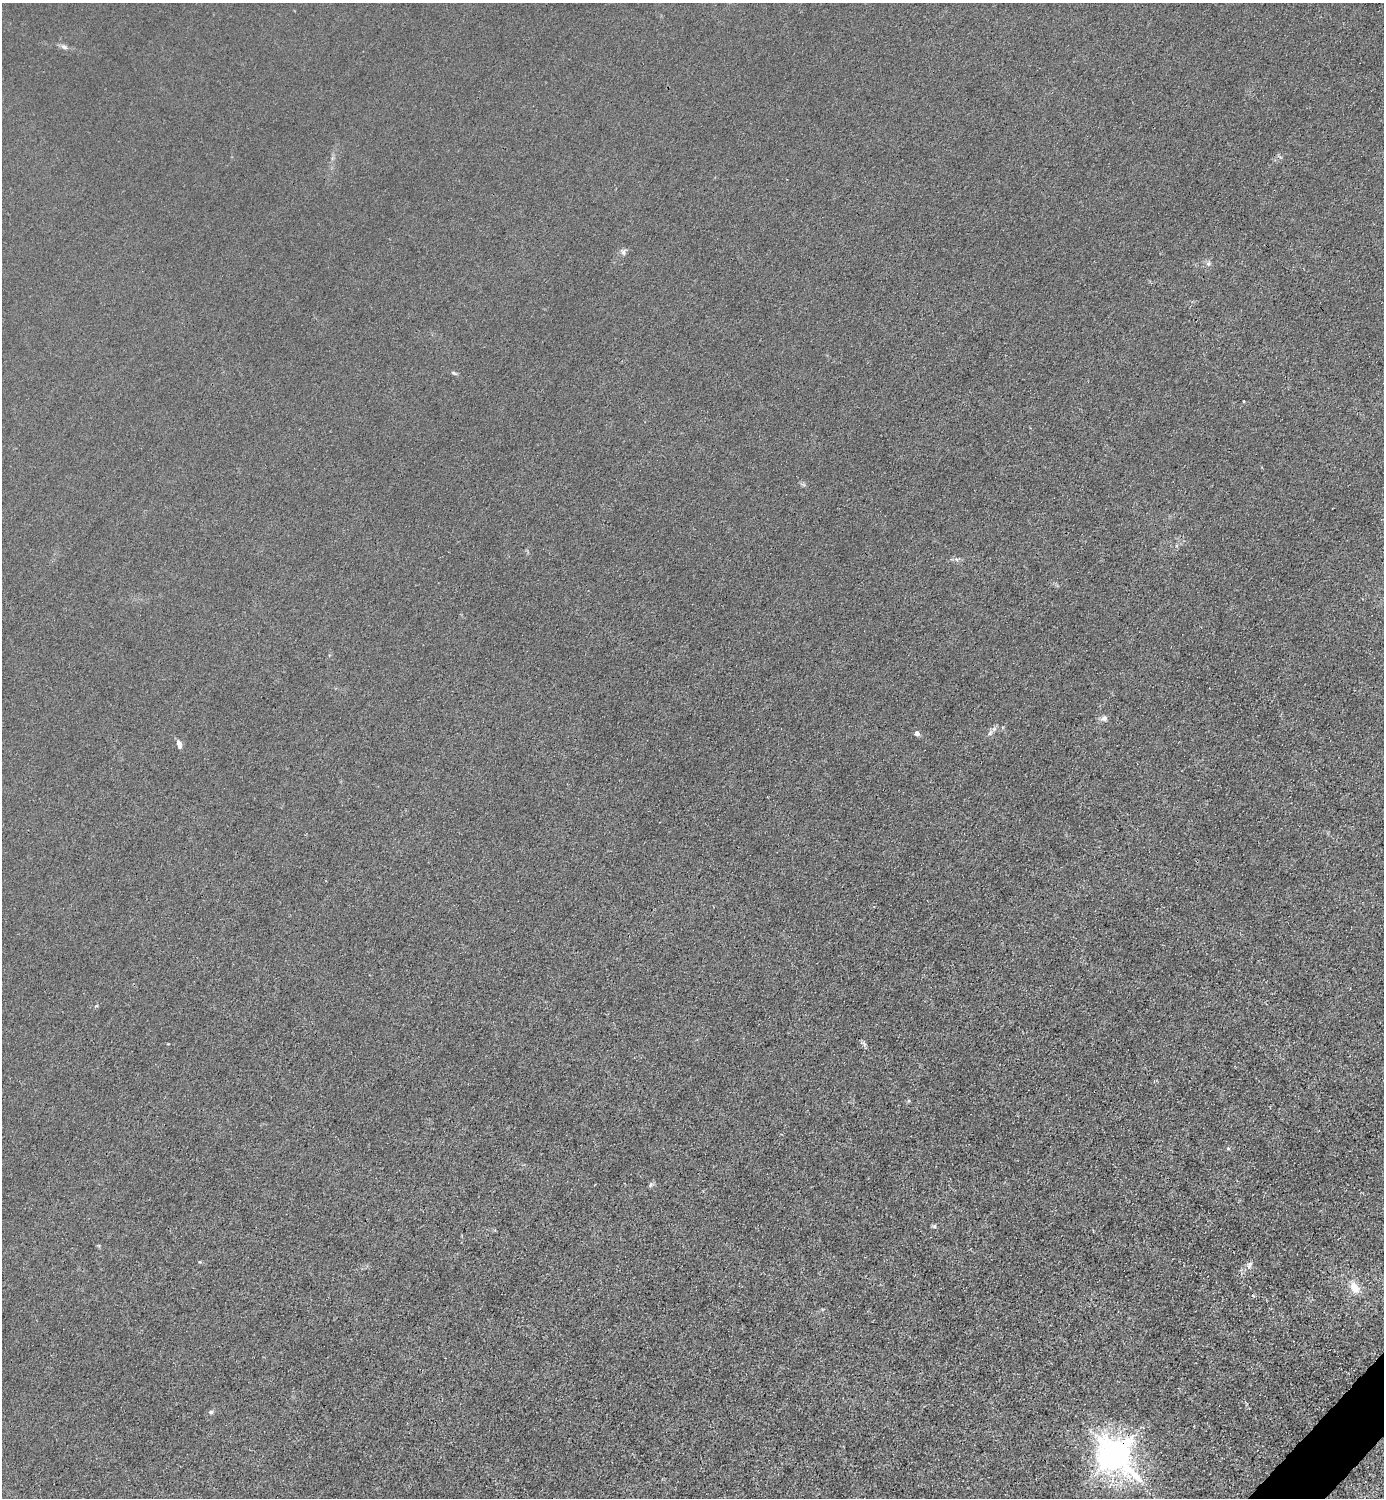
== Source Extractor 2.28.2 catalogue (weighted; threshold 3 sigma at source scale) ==
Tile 6 of 4 x 4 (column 2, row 2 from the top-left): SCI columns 1683-3064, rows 2993-4488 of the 5985 x 5985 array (HDU 1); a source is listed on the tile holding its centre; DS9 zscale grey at full resolution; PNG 1386 x 1500 px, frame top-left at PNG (2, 3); no overlay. Shown black and unused: <1% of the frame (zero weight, under 3 of 4 exposures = <1% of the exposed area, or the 3 px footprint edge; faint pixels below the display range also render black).
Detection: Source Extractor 2.28.2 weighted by HDU 2 'WHT'; one run over the whole footprint, this tile lists its part. Background 0.0211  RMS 0.0061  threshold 0.0276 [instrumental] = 3 sigma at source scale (4.5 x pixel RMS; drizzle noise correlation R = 1.50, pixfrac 1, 0.05/0.05 arcsec/px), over >= 5 px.
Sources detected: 15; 1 inside a brighter object's white glare — not listed; the other 14 listed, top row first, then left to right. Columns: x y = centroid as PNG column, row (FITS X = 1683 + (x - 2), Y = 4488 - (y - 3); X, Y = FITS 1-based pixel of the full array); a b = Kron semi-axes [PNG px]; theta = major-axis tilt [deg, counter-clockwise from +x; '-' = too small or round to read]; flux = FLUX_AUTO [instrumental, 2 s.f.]
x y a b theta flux
64 47 9 5 -21 1.8
623 252 9 6 -80 1.6
1208 263 7 6 - 1.5
1104 718 6 6 - 2.5
917 733 5 5 - 3.3
990 733 7 4 45 1.3
179 744 10 5 -72 2.7
1228 1148 5 4 - 0.74
650 1185 6 5 - 1.1
934 1226 6 4 -71 0.88
1249 1265 10 5 63 2
1354 1287 15 10 -55 7.5
211 1412 6 5 - 1.2
1114 1454 11 9 -40 1100
Overlapping masked pixels (flux is a lower limit): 1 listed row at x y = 1114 1454